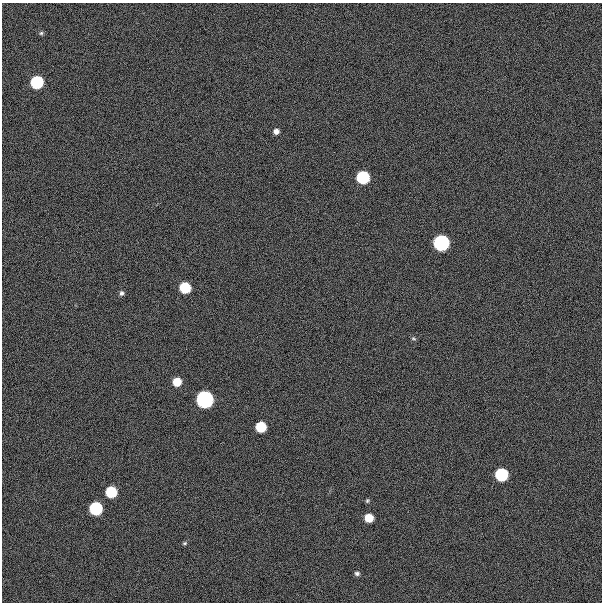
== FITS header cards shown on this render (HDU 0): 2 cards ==
NAXIS1  =                  600
NAXIS2  =                  600

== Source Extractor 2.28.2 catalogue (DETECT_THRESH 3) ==
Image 600 x 600 px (HDU 0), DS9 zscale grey, 1 PNG px = 1 image px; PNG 604 x 604 px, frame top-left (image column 1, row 600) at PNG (2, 3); no overlay
Background 300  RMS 19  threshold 57.8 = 3 sigma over >= 5 px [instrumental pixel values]
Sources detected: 18; all 18 listed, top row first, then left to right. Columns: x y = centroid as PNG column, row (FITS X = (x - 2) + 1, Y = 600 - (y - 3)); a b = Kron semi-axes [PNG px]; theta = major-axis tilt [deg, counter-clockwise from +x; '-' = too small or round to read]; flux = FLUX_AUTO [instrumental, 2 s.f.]
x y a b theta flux
41 33 6 5 - 2.5e+03
37 82 7 7 - 2.2e+05
276 131 6 5 - 6.5e+03
363 177 7 7 - 2.2e+05
441 243 7 7 - 6.5e+05
185 287 7 7 - 9.3e+04
121 293 7 6 - 3.3e+03
413 338 7 4 -18 2.0e+03
177 382 6 6 - 3.0e+04
205 399 7 7 - 1.1e+06
261 427 7 7 - 7.8e+04
501 475 7 7 - 2.1e+05
111 492 7 7 - 1.0e+05
367 501 5 4 - 1.8e+03
96 508 7 7 - 2.3e+05
369 518 6 6 - 3.2e+04
185 543 6 4 2 1.8e+03
357 573 6 5 - 3.2e+03